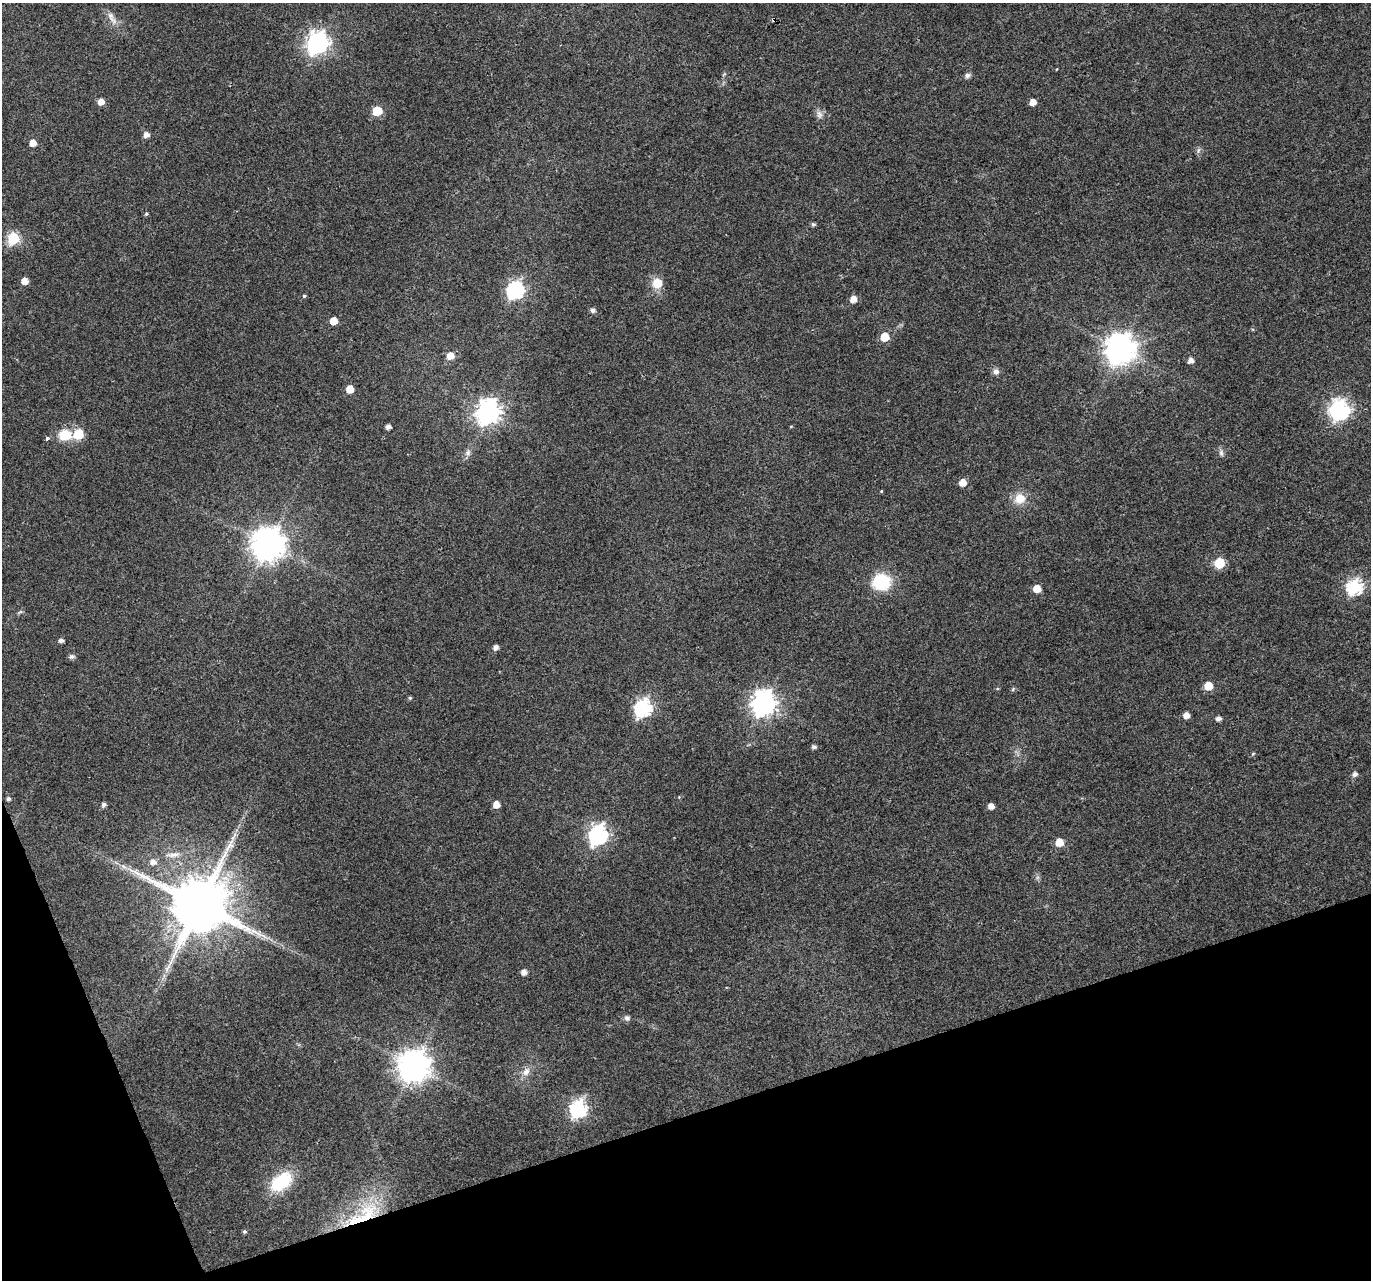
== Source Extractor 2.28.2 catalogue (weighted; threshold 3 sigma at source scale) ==
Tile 14 of 4 x 4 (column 2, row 4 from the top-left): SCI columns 1372-2740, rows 133-1410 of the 5484 x 5319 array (HDU 1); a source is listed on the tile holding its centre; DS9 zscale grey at full resolution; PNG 1373 x 1282 px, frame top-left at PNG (2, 3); no overlay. Shown black and unused: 16% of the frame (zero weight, under 3 of 4 exposures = <1% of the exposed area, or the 3 px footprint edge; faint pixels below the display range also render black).
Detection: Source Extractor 2.28.2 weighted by HDU 2 'WHT'; one run over the whole footprint, this tile lists its part. Background 0.0313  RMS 0.0039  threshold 0.0177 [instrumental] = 3 sigma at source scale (4.5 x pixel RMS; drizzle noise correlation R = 1.50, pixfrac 1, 0.0396/0.0396 arcsec/px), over >= 5 px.
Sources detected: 78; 1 cosmic-ray / hot-pixel residue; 1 long thin detection or spike segment (spike, bleed or trail) — not listed; the other 76 listed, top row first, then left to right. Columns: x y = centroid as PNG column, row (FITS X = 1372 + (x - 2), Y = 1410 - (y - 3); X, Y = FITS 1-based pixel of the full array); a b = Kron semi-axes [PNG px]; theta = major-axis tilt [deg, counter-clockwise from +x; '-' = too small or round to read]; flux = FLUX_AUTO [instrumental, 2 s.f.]
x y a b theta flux
110 16 11 8 -50 2.3
318 43 8 8 - 230
967 75 7 7 - 1.1
101 102 5 5 - 3.4
1033 102 5 5 - 3.3
377 111 6 6 - 16
819 114 12 8 -78 1.9
146 135 5 5 - 2.5
33 143 5 5 - 4.3
146 214 5 4 - 0.53
813 224 5 4 - 0.82
13 238 6 6 - 37
24 281 5 5 - 3.8
657 283 7 7 - 9.6
515 290 7 7 - 100
304 296 4 4 - 0.56
853 299 6 5 - 3.4
593 310 5 5 - 1.4
333 321 5 5 - 5.7
884 337 5 5 - 11
1120 349 10 9 - 570
450 356 6 5 - 5.6
1191 361 5 5 - 2.2
996 371 8 7 - 1.6
350 389 5 5 - 6.9
1339 410 9 8 - 160
488 412 9 8 - 290
791 426 5 3 - 0.3
388 427 4 4 - 1.9
78 434 6 6 - 21
65 435 17 14 8 8.4
47 438 4 3 - 1.3
468 453 8 7 - 1.4
1221 453 9 6 -80 1.2
962 483 5 5 - 4.5
881 491 4 3 - 0.33
1020 498 14 14 - 5.8
268 544 10 10 - 720
1219 563 6 6 - 24
881 582 14 13 - 23
1354 587 7 7 - 80
1037 589 5 5 - 5.8
20 612 7 4 19 0.57
61 640 5 4 - 1.4
495 647 5 4 - 1.9
72 656 8 6 9 1
1208 686 6 5 - 9.5
1013 689 6 3 72 0.48
410 698 5 4 - 0.58
764 703 9 8 - 320
643 708 8 7 - 99
1186 715 5 5 - 3.2
1218 718 5 4 - 1.8
814 747 6 5 - 1
1253 754 5 4 - 0.48
1355 774 6 5 - 1.6
679 797 4 4 - 0.31
8 799 5 4 - 0.94
496 804 5 5 - 4.2
104 805 5 5 - 1.3
991 806 5 4 - 2.8
598 835 8 7 - 160
1059 842 5 5 - 7.4
173 855 22 6 6 3.2
153 862 7 7 - 2.3
123 866 9 5 -30 1.5
199 904 15 15 - 3400
263 936 11 3 -40 1.3
524 972 5 5 - 2.3
627 1018 7 7 - 1.2
414 1065 10 10 - 650
526 1072 12 9 62 2.8
578 1108 8 7 - 100
281 1182 23 14 39 21
363 1215 59 19 33 27
244 1232 5 5 - 0.72
Overlapping masked pixels (flux is a lower limit): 1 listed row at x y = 363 1215